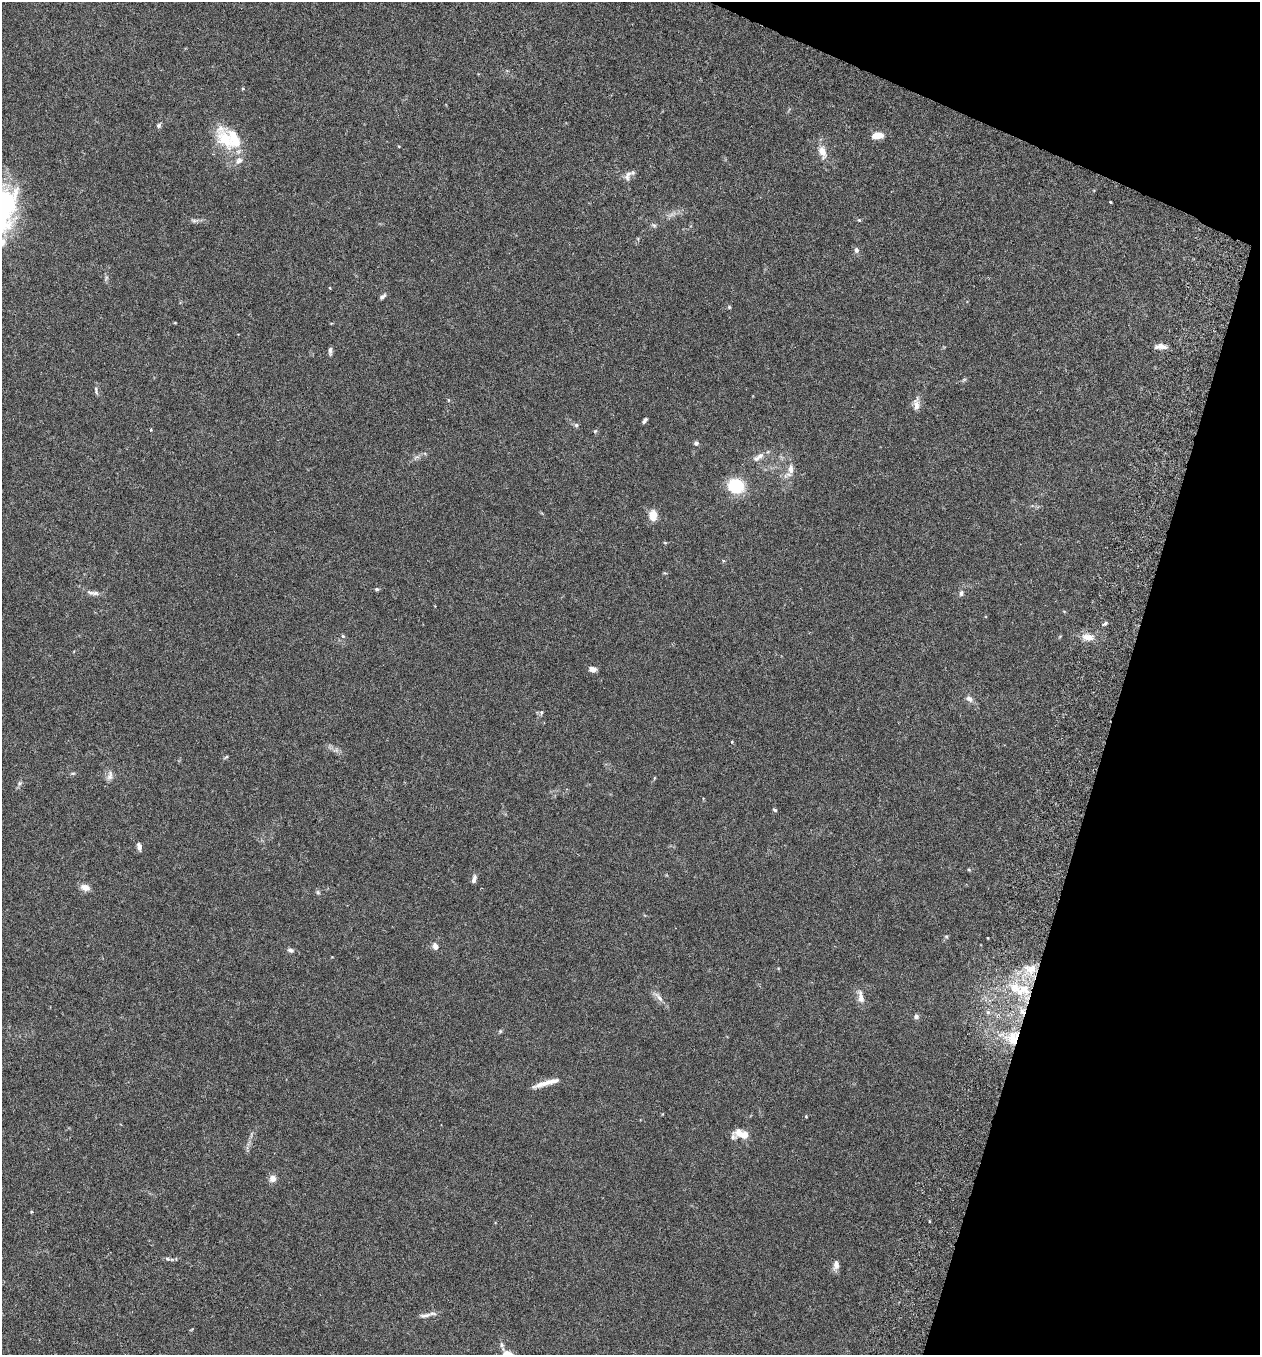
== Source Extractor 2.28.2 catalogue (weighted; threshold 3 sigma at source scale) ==
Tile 8 of 4 x 4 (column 4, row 2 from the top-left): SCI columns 3967-5224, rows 2737-4089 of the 5545 x 5467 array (HDU 1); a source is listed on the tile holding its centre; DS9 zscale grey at full resolution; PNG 1262 x 1357 px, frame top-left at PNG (2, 2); no overlay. Shown black and unused: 15% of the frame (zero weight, under 3 of 6 exposures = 3% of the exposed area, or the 3 px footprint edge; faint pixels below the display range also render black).
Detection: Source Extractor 2.28.2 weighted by HDU 2 'WHT'; one run over the whole footprint, this tile lists its part. Background 0.0176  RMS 0.002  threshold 0.00801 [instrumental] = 3 sigma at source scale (4.09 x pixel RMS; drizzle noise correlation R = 1.36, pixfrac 0.8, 0.05/0.05 arcsec/px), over >= 5 px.
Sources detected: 74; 6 inside a brighter listed object's ellipse — not listed separately; the other 68 listed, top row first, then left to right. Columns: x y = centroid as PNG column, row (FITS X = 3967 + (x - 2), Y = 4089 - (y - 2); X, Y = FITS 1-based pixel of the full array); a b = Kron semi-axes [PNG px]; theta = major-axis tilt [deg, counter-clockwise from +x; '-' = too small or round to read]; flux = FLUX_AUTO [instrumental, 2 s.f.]
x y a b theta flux
243 88 3 3 - 0.25
159 125 7 5 54 0.35
878 135 10 6 5 2.6
225 139 33 19 -55 6.4
822 152 17 9 -74 1.8
628 174 13 7 42 0.93
1111 202 3 2 - 0.17
859 220 5 4 - 0.19
195 221 10 5 10 0.48
654 225 7 5 -21 0.32
856 250 7 6 - 0.54
330 288 4 3 - 0.14
382 297 8 4 41 0.45
729 307 5 4 - 0.21
1162 347 13 7 -13 1
330 351 11 4 89 0.45
96 390 12 4 -78 0.4
916 404 18 7 88 1.1
645 421 7 4 57 0.38
576 425 7 5 -2 0.34
151 429 4 3 - 0.18
595 431 5 5 - 0.23
696 443 6 5 - 0.43
760 456 12 8 45 1
791 469 14 7 -89 1.2
736 486 14 13 - 8.5
653 515 12 9 -89 2.1
665 543 6 3 -19 0.15
377 589 6 4 12 0.29
93 593 20 5 -9 0.85
961 593 8 6 73 0.48
1105 623 6 4 29 0.29
343 636 5 4 - 0.24
1088 637 17 8 -8 1.6
592 669 8 6 -10 0.94
969 699 10 7 -36 0.7
541 712 7 5 71 0.33
732 742 4 3 - 0.16
226 757 7 3 36 0.21
73 773 6 4 17 0.23
110 776 14 7 80 0.86
20 783 6 5 - 0.33
775 810 6 4 -28 0.24
139 846 9 5 -78 0.64
969 870 5 3 - 0.18
474 879 11 5 73 0.61
85 887 11 7 -18 1.2
318 892 6 5 - 0.28
946 936 6 4 -1 0.22
435 946 9 7 -65 0.86
290 950 8 5 -27 0.5
1030 969 19 12 -4 2.9
1023 990 24 16 24 6.2
659 997 18 6 -50 0.99
861 997 18 7 -79 1.3
1022 1011 9 6 -44 0.98
916 1016 6 6 - 0.48
500 1031 5 5 - 0.23
1013 1038 19 13 79 4.3
546 1083 35 5 16 2
744 1135 11 9 15 1.4
733 1137 13 7 82 0.59
273 1178 7 7 - 1.1
168 1259 6 5 - 0.3
836 1265 13 8 86 0.9
425 1315 18 5 10 0.88
502 1345 8 5 -84 0.45
508 1354 14 8 -20 1.9
Overlapping masked pixels (flux is a lower limit): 2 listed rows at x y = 1022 1011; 1013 1038
Isophote crosses this tile's border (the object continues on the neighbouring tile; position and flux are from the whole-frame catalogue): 1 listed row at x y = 508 1354